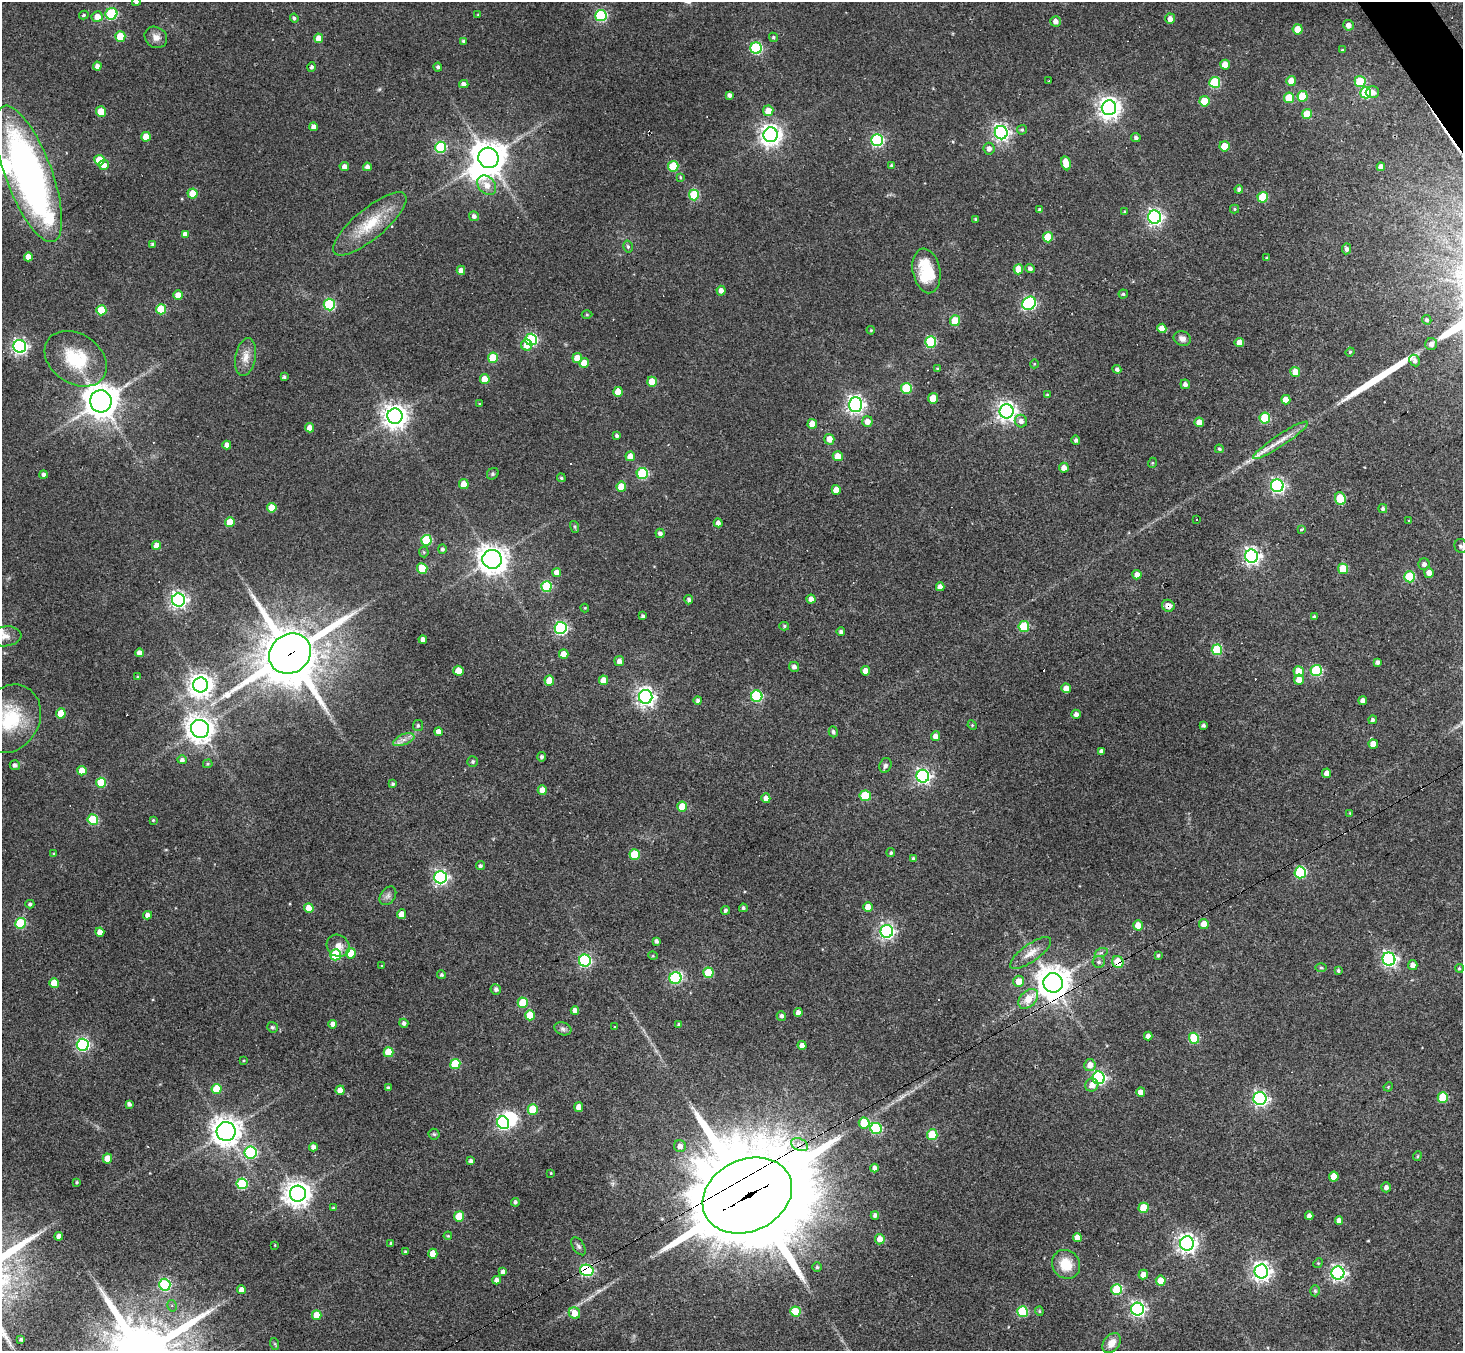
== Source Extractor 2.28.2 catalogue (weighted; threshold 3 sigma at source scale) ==
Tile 10 of 4 x 4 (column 2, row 3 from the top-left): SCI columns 1463-2923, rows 1639-2987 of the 5846 x 5838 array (HDU 1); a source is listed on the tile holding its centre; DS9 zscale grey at full resolution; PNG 1465 x 1353 px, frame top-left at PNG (2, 2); each listed source drawn as its Kron ellipse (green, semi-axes under 4 px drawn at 4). Shown black and unused: <1% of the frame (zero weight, under 3 of 4 exposures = <1% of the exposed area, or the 3 px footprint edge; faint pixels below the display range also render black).
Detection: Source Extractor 2.28.2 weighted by HDU 2 'WHT'; one run over the whole footprint, this tile lists its part. Background 0.0765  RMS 0.0058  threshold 0.026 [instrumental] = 3 sigma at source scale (4.5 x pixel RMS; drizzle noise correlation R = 1.50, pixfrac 1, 0.05/0.05 arcsec/px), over >= 5 px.
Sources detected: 397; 1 too faint to see at this stretch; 3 inside a brighter object's white glare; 9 cosmic-ray / hot-pixel residue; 2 long thin detections or spike segments (spike, bleed or trail) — neither listed nor drawn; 3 inside a brighter listed object's ellipse — not listed separately; the other 379 listed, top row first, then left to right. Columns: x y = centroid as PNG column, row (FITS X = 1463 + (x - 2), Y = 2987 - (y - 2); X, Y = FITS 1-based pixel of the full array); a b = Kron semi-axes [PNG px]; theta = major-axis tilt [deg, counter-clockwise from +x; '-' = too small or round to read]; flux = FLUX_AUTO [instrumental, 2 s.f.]
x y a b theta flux
136 2 4 4 - 1.2
111 14 6 5 - 56
84 15 5 4 - 0.86
478 15 3 3 - 0.44
601 15 5 5 - 62
97 17 5 5 - 5.7
294 18 4 4 - 1.1
1170 19 5 5 - 3.4
1056 21 5 5 - 2.9
1348 25 5 5 - 3.7
1298 29 5 5 - 11
120 36 5 5 - 19
156 37 12 10 -34 3.7
773 37 5 4 - 0.9
319 38 4 4 - 5.9
464 41 4 4 - 1.1
756 48 5 5 - 64
1342 50 4 3 - 0.52
1225 65 5 5 - 7.7
97 66 4 4 - 2.4
312 67 5 4 - 1.4
438 67 4 4 - 1.3
1049 81 3 2 - 0.9
1291 81 5 5 - 6.6
1360 81 5 5 - 25
1215 82 5 5 - 38
464 84 4 4 - 2.5
1372 92 7 6 - 3.2
1366 93 6 5 - 41
730 95 4 4 - 1.7
1303 96 5 5 - 20
1289 98 5 5 - 19
1204 101 5 5 - 14
1109 108 7 7 - 400
768 111 5 5 - 7.1
101 112 5 5 - 11
1307 114 5 5 - 13
313 127 4 4 - 2.8
1022 130 5 5 - 0.86
1001 133 7 6 - 200
771 135 7 7 - 390
146 137 5 4 - 6.7
1136 138 5 4 - 1.6
877 140 6 6 - 81
1224 146 5 5 - 12
441 147 5 5 - 46
989 149 6 5 - 2.5
488 158 10 10 - 1000
99 160 5 5 - 17
1066 163 7 5 -79 8.4
104 165 5 4 - 4.2
891 165 4 3 - 0.67
673 166 5 5 - 28
344 167 5 4 - 2.9
367 167 4 4 - 2.4
1381 167 4 4 - 2.6
29 174 72 23 -69 250
680 177 3 3 - 0.56
487 185 11 8 -47 5.7
1239 189 4 4 - 1.3
193 193 5 5 - 13
694 195 5 5 - 29
1263 197 5 5 - 25
1234 209 4 4 - 0.73
1040 210 4 3 - 1.4
1124 212 4 3 - 0.51
474 216 5 5 - 2
1155 217 6 6 - 180
976 219 4 3 - 0.68
370 224 46 15 40 22
185 234 4 4 - 2.9
1048 237 5 5 - 18
153 244 4 3 - 1.3
628 247 6 4 -76 1.1
1346 249 5 4 - 2
28 257 4 4 - 5
1267 258 4 3 - 0.5
1030 268 5 4 - 1.6
1018 269 5 4 - 7.9
461 270 4 4 - 3.4
926 271 22 13 -79 22
721 291 5 4 - 3.1
1123 294 4 4 - 0.79
178 295 5 4 - 6.1
1029 303 7 6 - 98
329 304 6 5 - 52
161 309 5 5 - 25
101 310 5 5 - 18
587 314 5 3 - 0.63
1427 320 5 4 - 1
955 321 5 5 - 12
1162 328 4 4 - 5.1
871 330 4 3 - 0.65
1182 339 9 7 -23 3.1
531 340 6 6 - 78
931 342 5 5 - 49
1239 343 4 4 - 5.6
1431 344 6 6 - 2.5
527 345 6 5 - 5.7
20 346 6 6 - 170
1350 352 4 4 - 0.7
246 357 19 10 79 5.8
493 358 5 5 - 19
577 358 5 5 - 7.7
76 359 33 25 -34 31
1415 360 6 5 - 2
584 363 5 4 - 8.4
1034 364 4 3 - 0.45
937 368 4 4 - 0.63
1117 369 4 4 - 1.7
1295 372 5 5 - 7
284 377 4 3 - 1
485 379 5 5 - 8.9
652 382 5 4 - 11
1185 384 5 4 - 2
906 388 5 5 - 29
618 392 5 4 - 9.7
1047 395 4 3 - 0.61
933 398 5 5 - 11
1286 400 5 4 - 5.4
101 401 11 10 - 990
479 404 3 3 - 0.49
855 405 7 6 - 220
1006 411 7 7 - 310
395 416 7 7 - 540
1265 418 5 5 - 29
867 421 5 5 - 3.9
1021 421 6 6 - 2.6
1199 422 5 4 - 5.8
812 424 5 5 - 7.2
309 428 4 4 - 4.4
617 436 4 3 - 1.1
829 439 5 5 - 5.4
1076 440 4 4 - 1.5
1280 440 32 6 34 6.7
227 445 4 4 - 3.3
1219 449 4 4 - 0.81
630 456 5 4 - 6.2
838 456 5 5 - 6.7
1152 463 5 3 - 0.54
1064 468 5 5 - 3.9
642 473 5 5 - 48
43 474 4 4 - 1.6
493 474 6 5 - 1
561 478 4 4 - 0.86
464 484 5 5 - 9.6
1277 486 6 6 - 150
621 487 5 5 - 10
836 490 5 4 - 6.7
1340 499 6 5 - 25
272 508 5 5 - 8.5
1383 509 4 4 - 1.2
1196 519 3 3 - 8.4
1409 521 3 3 - 0.58
230 522 5 5 - 11
718 523 4 4 - 2.4
575 527 6 4 -72 0.74
1301 529 3 3 - 2.3
660 533 5 4 - 1.9
426 540 5 5 - 35
156 545 4 4 - 6.2
1461 546 7 6 - 1.7
442 549 5 4 - 1.4
424 552 5 5 - 0.74
1251 556 6 6 - 230
492 559 9 9 - 630
1424 564 6 5 - 1.9
422 568 5 5 - 15
1343 569 5 5 - 18
557 572 4 4 - 3.7
1429 573 5 5 - 3.9
1137 575 4 4 - 3.9
1410 577 5 5 - 38
546 587 5 5 - 37
940 587 4 4 - 2.9
811 599 4 4 - 3.4
178 600 6 6 - 200
689 600 5 4 - 1.8
1168 606 6 6 - 4.2
585 608 4 4 - 0.54
643 616 4 4 - 1.3
1314 616 4 3 - 0.91
784 626 5 4 - 0.74
1024 627 5 5 - 32
561 628 6 6 - 100
841 632 4 4 - 1.5
5 636 16 10 6 5.1
423 639 4 4 - 2.6
1217 650 5 5 - 32
139 653 4 4 - 3
290 654 22 19 37 3300
564 654 5 4 - 8.1
619 661 5 5 - 2.7
1378 662 4 4 - 2
794 667 5 5 - 2
458 671 5 5 - 10
865 671 5 4 - 5.1
1316 671 5 5 - 50
1299 672 5 5 - 11
138 677 3 2 - 0.65
549 680 5 5 - 10
603 680 5 4 - 6.4
1299 680 5 5 - 5.5
201 685 7 7 - 510
1066 688 5 4 - 3.9
757 696 5 5 - 65
646 697 7 6 - 270
698 700 4 4 - 1.5
1363 700 4 4 - 2.5
61 713 5 5 - 11
1076 714 4 4 - 2.3
10 719 36 29 59 37
1373 720 4 4 - 1.3
972 725 5 4 - 0.55
1203 725 3 3 - 1.1
418 726 5 5 - 1.2
200 729 9 9 - 520
438 732 4 4 - 3.6
833 732 5 4 - 1.4
935 736 5 4 - 3.7
404 740 11 5 22 2.9
1373 744 5 4 - 4.9
1101 751 4 4 - 1.8
542 757 4 4 - 1.3
182 760 5 4 - 1.6
473 761 5 5 - 0.93
208 764 5 4 - 0.74
15 765 5 5 - 1.8
885 765 7 5 68 1.7
82 771 5 4 - 8.4
1327 773 4 4 - 4.5
923 776 6 6 - 150
101 783 5 5 - 23
393 784 4 4 - 1.1
542 790 4 4 - 5.1
865 796 6 5 - 26
766 798 5 4 - 3.5
682 807 5 5 - 13
1350 813 4 3 - 0.51
93 820 5 5 - 32
153 820 3 2 - 0.46
891 853 4 4 - 0.95
54 854 4 3 - 0.62
635 855 5 5 - 22
913 858 4 4 - 1
480 866 4 4 - 1.3
1300 872 6 5 - 58
440 877 6 6 - 150
388 896 10 7 55 2.2
30 904 4 4 - 1.1
868 907 5 5 - 5.9
309 908 5 4 - 8.4
743 908 4 3 - 1.3
725 910 4 4 - 1.3
402 914 5 4 - 5.8
148 915 4 4 - 3.2
20 923 5 5 - 37
1204 924 5 4 - 7.1
1138 925 5 5 - 6.7
887 931 6 6 - 160
100 932 4 4 - 5
656 941 4 3 - 1.6
338 946 12 10 -36 4.8
351 953 5 5 - 16
1031 953 24 8 36 6.7
1101 953 6 4 19 1.1
336 955 5 5 - 34
1158 955 3 3 - 0.81
653 956 5 3 - 0.52
1389 959 6 6 - 160
585 961 6 6 - 80
1099 962 6 6 - 1.3
1118 962 6 5 - 13
1413 965 5 4 - 3.4
382 966 4 3 - 0.39
1321 968 6 4 -2 0.71
1459 968 4 4 - 0.85
1338 970 4 3 - 1.1
708 973 5 5 - 24
442 975 4 4 - 1.1
675 978 6 6 - 72
1019 981 5 5 - 5.9
54 983 5 5 - 12
1053 983 10 9 - 1000
496 989 5 5 - 1.7
1028 999 11 7 44 10
523 1003 5 5 - 19
575 1011 4 4 - 3.2
798 1013 4 4 - 3
530 1015 5 5 - 13
781 1016 5 4 - 1.6
404 1023 5 4 - 1.7
333 1024 4 4 - 2.6
679 1025 4 3 - 1.2
272 1027 6 5 - 1
614 1027 3 2 - 0.33
563 1029 9 6 -21 1.6
1148 1036 4 4 - 2.7
1194 1038 5 5 - 31
83 1045 6 6 - 110
802 1045 4 4 - 3.5
389 1052 5 5 - 18
244 1061 4 3 - 0.47
455 1064 5 5 - 24
1090 1065 6 6 - 4.8
1099 1078 6 6 - 110
1092 1085 7 6 - 3.1
1388 1087 5 4 - 0.51
388 1088 4 3 - 1.4
216 1089 5 5 - 16
340 1090 4 4 - 6.1
1141 1092 4 4 - 4.3
1443 1098 5 5 - 26
1260 1099 6 6 - 160
129 1104 4 4 - 1.9
579 1107 5 4 - 5.3
533 1109 5 5 - 17
503 1123 6 5 - 98
864 1123 5 5 - 19
876 1129 6 5 - 58
226 1132 9 9 - 640
434 1134 5 5 - 0.86
932 1135 5 5 - 23
799 1145 9 6 -24 4.3
680 1146 6 6 - 3
313 1147 4 4 - 2.5
250 1152 6 6 - 68
1417 1156 5 4 - 0.71
107 1158 5 4 - 9.9
471 1161 4 4 - 1.8
874 1168 4 4 - 2.6
551 1173 3 3 - 0.55
1334 1177 5 5 - 8.3
77 1182 3 3 - 0.72
242 1184 5 5 - 42
1386 1187 5 4 - 2.3
298 1194 8 8 - 590
747 1195 46 36 26 13000
515 1202 4 4 - 1.1
333 1208 4 3 - 0.83
1143 1208 5 5 - 17
875 1215 4 4 - 1.6
459 1216 5 5 - 15
1309 1216 4 4 - 2.6
1339 1220 4 4 - 3.2
59 1236 4 4 - 3
448 1236 4 4 - 0.54
1077 1237 4 4 - 4.9
880 1239 5 5 - 5.3
391 1243 3 3 - 0.73
1187 1243 7 7 - 310
275 1245 3 2 - 0.4
578 1246 10 5 -57 1.5
405 1252 3 3 - 0.86
433 1254 5 4 - 8.2
1318 1263 5 4 - 0.67
1066 1264 15 13 -48 13
817 1267 4 4 - 0.82
587 1270 7 5 -13 86
1261 1271 7 7 - 290
503 1272 4 4 - 2
1338 1273 6 6 - 160
1143 1275 5 4 - 3.9
497 1280 4 4 - 2.7
1161 1281 5 5 - 9.2
165 1285 6 6 - 58
1117 1289 5 5 - 36
241 1290 4 4 - 3.9
1315 1291 5 5 - 0.95
172 1306 6 4 -77 1.4
1137 1309 6 6 - 160
795 1311 5 5 - 17
1039 1311 4 4 - 0.7
1022 1312 5 5 - 38
574 1313 6 5 - 7.9
317 1315 5 5 - 11
21 1339 4 3 - 1.1
1112 1343 11 7 52 6
275 1344 6 4 -71 0.73
Overlapping masked pixels (flux is a lower limit): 7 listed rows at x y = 1168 606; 290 654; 1118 962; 1053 983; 799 1145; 747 1195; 587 1270
Isophote crosses this tile's border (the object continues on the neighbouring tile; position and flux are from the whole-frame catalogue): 4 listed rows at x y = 136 2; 1461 546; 5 636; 10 719